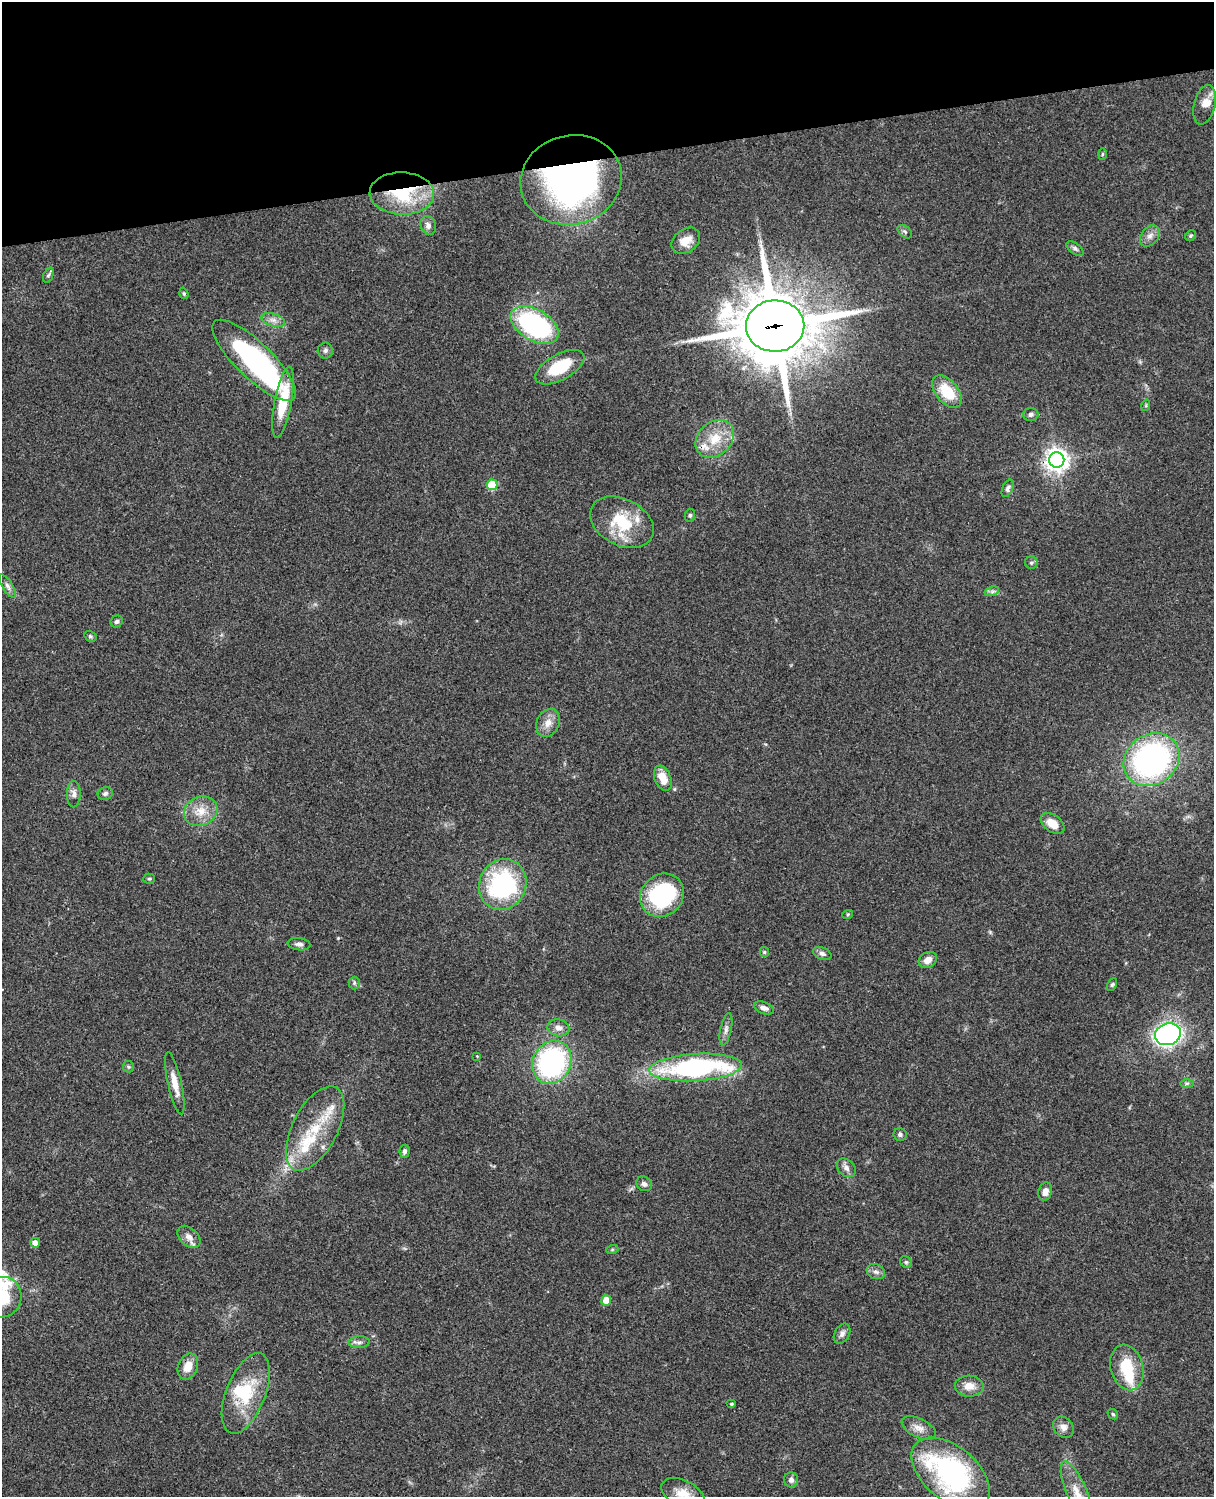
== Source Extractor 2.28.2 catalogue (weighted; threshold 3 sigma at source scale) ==
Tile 3 of 4 x 3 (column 3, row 1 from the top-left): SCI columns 2545-3756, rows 3268-4762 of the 5086 x 4926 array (HDU 1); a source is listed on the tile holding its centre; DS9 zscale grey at full resolution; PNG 1216 x 1499 px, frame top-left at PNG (2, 2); each listed source drawn as its Kron ellipse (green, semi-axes under 4 px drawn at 4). Shown black and unused: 10% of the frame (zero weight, under 3 of 4 exposures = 6% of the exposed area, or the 3 px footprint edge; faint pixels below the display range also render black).
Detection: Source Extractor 2.28.2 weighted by HDU 2 'WHT'; one run over the whole footprint, this tile lists its part. Background 0.0964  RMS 0.0063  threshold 0.0285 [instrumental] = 3 sigma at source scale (4.5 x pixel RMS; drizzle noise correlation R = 1.50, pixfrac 1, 0.05/0.05 arcsec/px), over >= 5 px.
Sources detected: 99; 3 inside a brighter object's white glare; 1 cosmic-ray / hot-pixel residue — neither listed nor drawn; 8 inside a brighter listed object's ellipse — not listed separately; the other 87 listed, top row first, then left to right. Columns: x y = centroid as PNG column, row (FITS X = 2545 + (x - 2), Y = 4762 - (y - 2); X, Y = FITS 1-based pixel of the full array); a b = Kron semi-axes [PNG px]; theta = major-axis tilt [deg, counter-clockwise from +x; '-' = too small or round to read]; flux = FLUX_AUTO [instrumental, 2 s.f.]
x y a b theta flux
1205 105 20 10 76 5.9
1102 154 6 4 88 0.72
571 180 51 44 15 260
402 193 32 21 -2 38
428 225 10 7 -66 2.8
905 232 8 5 -41 1.4
1150 236 12 8 52 3.6
1191 236 6 5 - 0.95
686 241 16 11 36 7.7
1075 248 10 5 -37 1.8
48 275 8 5 68 1.3
184 293 6 4 -71 0.9
273 320 12 6 -17 3.4
535 325 26 15 -31 100
775 326 29 25 1 4800
325 350 8 7 - 1.9
254 360 55 18 -44 110
560 367 27 13 29 24
947 392 19 11 -51 19
283 402 36 8 80 24
1146 405 6 3 73 0.73
1031 414 8 6 3 1.8
715 439 21 16 42 16
1057 460 8 7 - 490
492 485 5 5 - 25
1008 488 9 5 65 1.7
690 515 7 5 76 1.2
622 522 34 23 -28 29
1031 563 6 6 - 1.4
8 586 14 5 -57 2.4
992 591 7 4 19 1.5
117 622 6 5 - 1.4
90 636 6 5 - 1.1
548 723 14 11 64 6.1
1151 760 29 25 36 160
663 778 13 8 -68 9.8
105 793 8 6 18 1.8
74 794 13 7 89 3.1
201 811 17 14 23 10
1053 823 13 8 -37 8.2
149 879 5 5 - 0.92
503 884 26 23 64 83
662 895 23 20 40 66
848 914 5 3 - 0.66
299 944 11 6 -7 2.2
764 952 5 4 - 0.83
822 954 9 6 -22 2.2
928 960 10 7 32 4.9
354 983 6 5 - 1.3
1112 985 7 4 62 1.1
764 1008 10 5 -22 2.5
558 1028 11 8 -12 3.4
726 1029 16 5 78 3
1168 1034 13 10 18 190
477 1056 3 3 - 0.51
552 1062 22 19 65 110
128 1067 6 5 - 0.94
696 1067 46 13 4 120
175 1083 32 7 -77 8
1187 1083 7 4 1 1.1
315 1128 46 22 63 33
900 1134 6 6 - 1.6
405 1151 6 5 - 1.9
846 1168 10 8 -42 3
644 1184 8 7 - 2
1045 1192 9 6 74 4.1
189 1237 13 8 -43 4.6
35 1243 5 5 - 3.7
612 1250 6 4 19 0.82
906 1262 6 5 - 1.1
876 1272 9 7 -23 2.5
3 1297 20 18 73 18
606 1300 5 5 - 8.6
842 1334 11 7 60 2.8
359 1342 10 6 4 2.2
188 1367 13 9 68 7.7
1127 1368 23 16 -75 22
969 1386 14 10 -2 6.3
246 1393 42 19 68 31
731 1404 5 4 - 0.78
1113 1414 6 4 -43 0.88
1063 1427 11 9 -45 3.7
919 1428 18 9 -26 5.3
951 1473 45 27 -39 120
791 1480 7 7 - 2.6
1077 1493 34 10 -67 15
683 1494 23 13 -27 10
Overlapping masked pixels (flux is a lower limit): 3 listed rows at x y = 571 180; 402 193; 775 326
Isophote crosses this tile's border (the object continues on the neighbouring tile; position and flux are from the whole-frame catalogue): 3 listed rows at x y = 3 1297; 1077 1493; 683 1494